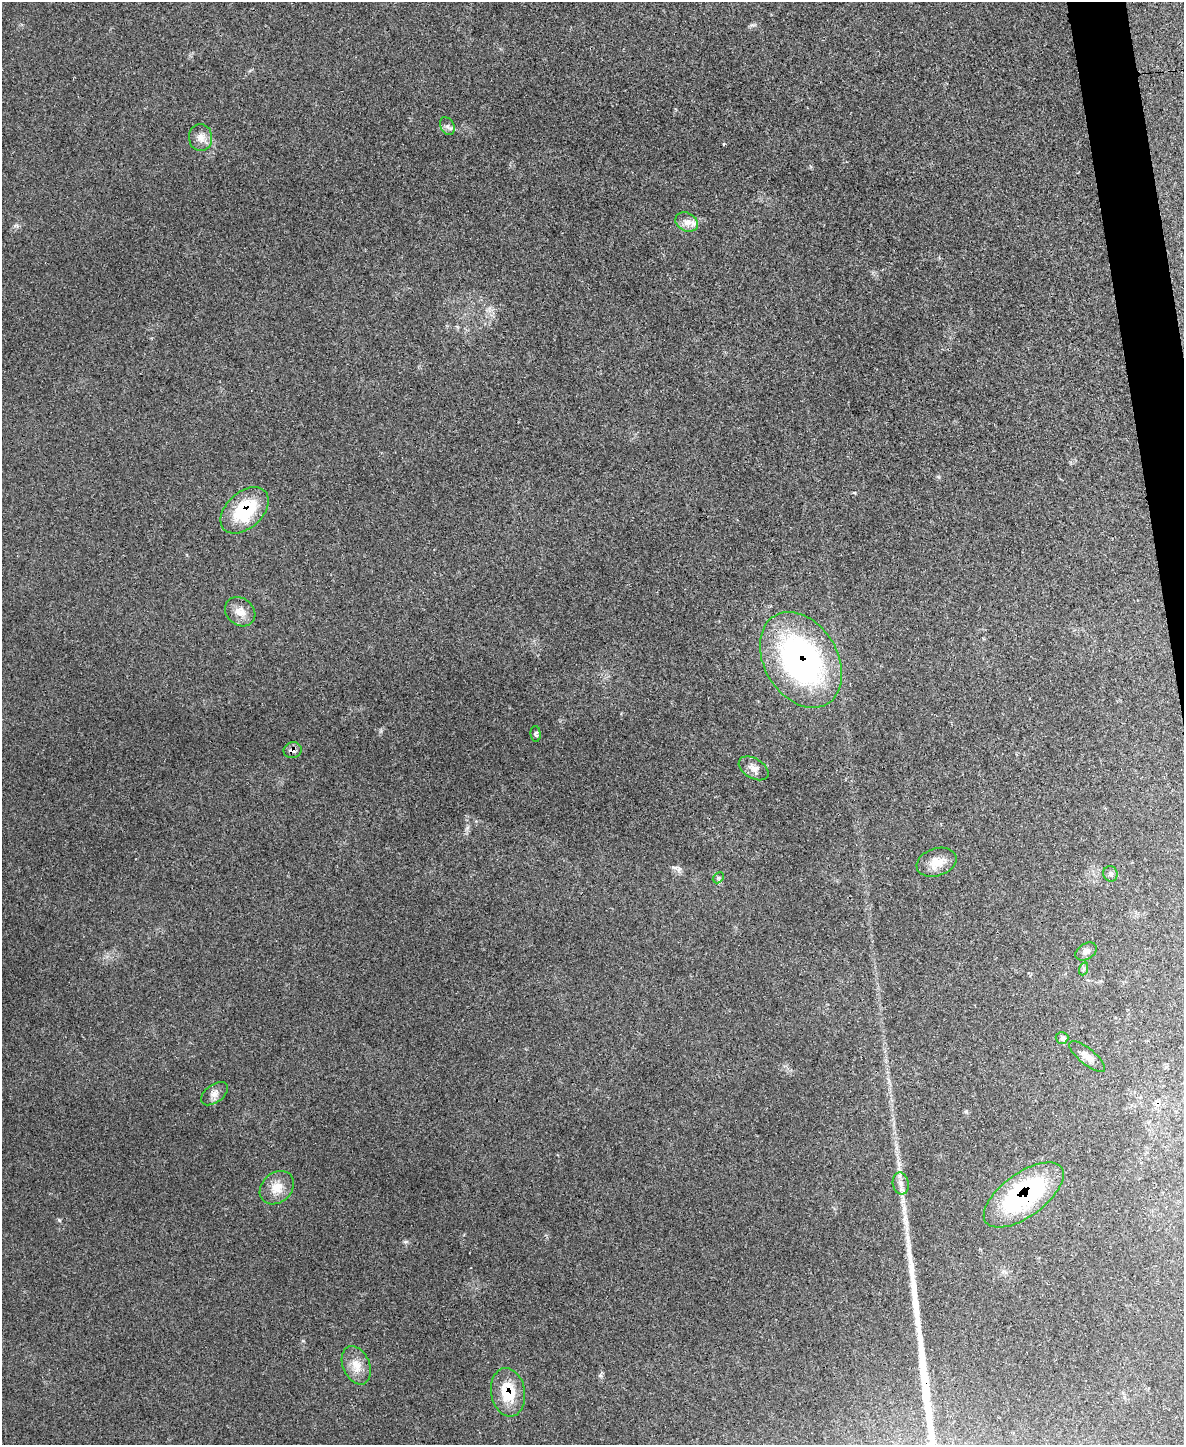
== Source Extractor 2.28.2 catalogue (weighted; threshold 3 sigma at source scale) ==
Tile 6 of 4 x 3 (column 2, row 2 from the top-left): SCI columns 1183-2364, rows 1581-3023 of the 4735 x 4709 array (HDU 1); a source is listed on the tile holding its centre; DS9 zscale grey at full resolution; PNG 1186 x 1447 px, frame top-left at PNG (2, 2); each listed source drawn as its Kron ellipse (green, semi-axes under 4 px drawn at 4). Shown black and unused: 2% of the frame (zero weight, under 3 of 4 exposures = <1% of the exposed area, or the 3 px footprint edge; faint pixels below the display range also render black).
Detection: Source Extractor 2.28.2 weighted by HDU 2 'WHT'; one run over the whole footprint, this tile lists its part. Background 0.0442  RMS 0.0051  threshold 0.023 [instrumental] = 3 sigma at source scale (4.5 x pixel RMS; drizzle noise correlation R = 1.50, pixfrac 1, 0.05/0.05 arcsec/px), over >= 5 px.
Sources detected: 23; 1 inside a brighter listed object's ellipse — not listed separately; the other 22 listed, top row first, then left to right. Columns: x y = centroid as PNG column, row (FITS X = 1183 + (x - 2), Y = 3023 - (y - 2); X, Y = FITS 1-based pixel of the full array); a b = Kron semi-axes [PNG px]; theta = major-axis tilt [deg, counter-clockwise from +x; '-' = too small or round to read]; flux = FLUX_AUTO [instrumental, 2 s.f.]
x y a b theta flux
447 126 9 6 -61 1.8
201 138 13 11 -85 4.1
687 222 12 9 -27 3.5
245 510 28 18 42 30
240 612 16 13 -39 5.7
801 660 51 36 -59 140
536 734 8 5 -86 0.96
293 750 9 8 - 2
754 768 16 10 -31 3.8
936 862 20 13 18 7.1
1110 874 8 7 - 1.6
718 878 6 4 46 0.83
1086 951 11 8 31 2.3
1083 969 7 4 71 1
1062 1038 6 6 - 1.2
1087 1057 22 8 -39 4.4
214 1094 15 9 37 3.1
901 1183 11 8 -79 2.9
277 1188 19 15 43 7.9
1024 1195 47 21 36 77
356 1365 20 13 -66 7
508 1392 24 17 -80 16
Overlapping masked pixels (flux is a lower limit): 5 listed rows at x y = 245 510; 801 660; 293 750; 1024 1195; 508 1392
Unlisted compact peaks at least as high as the median listed source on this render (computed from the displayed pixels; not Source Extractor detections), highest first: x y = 59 1220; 675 868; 406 1242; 752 25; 467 828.